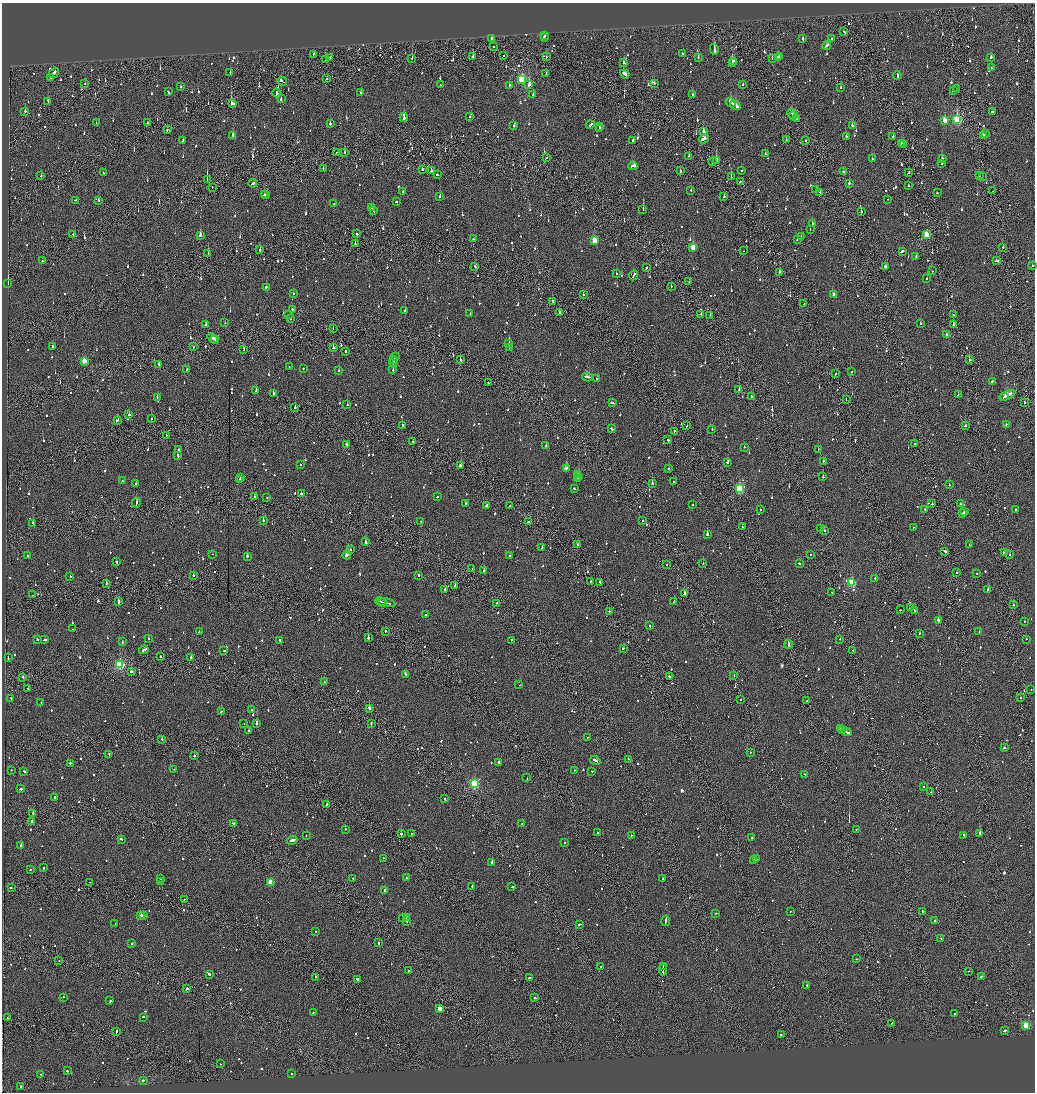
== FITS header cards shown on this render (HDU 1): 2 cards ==
NAXIS1  =                 2065
NAXIS2  =                 2180

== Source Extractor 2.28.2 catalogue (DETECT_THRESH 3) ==
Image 2065 x 2180 px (HDU 1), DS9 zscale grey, zoomed out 1/2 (1 PNG px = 2 x 2 image px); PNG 1037 x 1094 px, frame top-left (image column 1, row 2179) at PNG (2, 3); each listed source drawn as its Kron ellipse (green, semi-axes under 4 px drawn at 4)
Background -0.0758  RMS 0.062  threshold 0.186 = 3 sigma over >= 5 px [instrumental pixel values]
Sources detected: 1487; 83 cannot appear on this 1/2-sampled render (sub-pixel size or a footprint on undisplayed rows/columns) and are neither listed nor drawn; of the other 1404, the 500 brightest by FLUX_AUTO listed and drawn (904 fainter detections omitted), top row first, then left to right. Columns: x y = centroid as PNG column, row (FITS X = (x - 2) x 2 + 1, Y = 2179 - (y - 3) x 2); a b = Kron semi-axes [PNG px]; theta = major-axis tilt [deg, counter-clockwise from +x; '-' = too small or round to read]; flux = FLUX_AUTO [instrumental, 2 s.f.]
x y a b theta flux
844 31 3 1 - 92
545 36 2 1 - 180
492 38 2 2 - 370
544 38 3 2 - 94
831 38 2 2 - 66
803 39 2 2 - 240
493 46 2 2 - 130
827 46 4 2 - 110
714 49 5 2 - 450
314 54 2 2 - 78
682 54 3 2 - 180
503 55 2 1 - 81
779 56 2 2 - 99
330 57 3 2 - 210
473 57 3 1 - 450
546 57 2 2 - 64
698 57 2 2 - 89
991 57 2 2 - 80
412 58 2 1 - 160
778 58 3 2 - 120
772 59 2 2 - 61
325 60 2 1 - 160
734 61 3 2 - 150
624 62 3 2 - 130
732 63 2 2 - 280
991 68 2 2 - 110
230 72 2 2 - 87
54 73 6 2 55 430
546 74 2 1 - 110
625 74 5 2 - 160
897 75 4 2 - 740
51 78 4 2 - 130
327 79 2 2 - 140
522 79 3 3 - 910
282 81 5 2 - 430
85 83 2 2 - 60
654 84 2 1 - 89
743 84 2 2 - 82
440 85 3 2 - 69
509 85 2 2 - 93
529 85 3 2 - 320
181 87 2 2 - 130
841 88 3 2 - 73
957 89 4 2 - 200
953 91 2 1 - 63
168 92 3 2 - 97
277 93 4 2 - 160
361 93 2 2 - 110
533 95 2 2 - 69
692 95 2 2 - 310
281 99 2 2 - 320
48 101 3 2 - 66
233 103 4 3 - 150
731 103 5 2 - 590
735 105 5 2 - 600
25 111 2 2 - 250
992 111 2 2 - 67
792 114 5 2 - 330
793 115 2 1 - 140
404 117 5 2 - 550
470 117 2 2 - 81
796 118 4 2 - 310
945 120 3 3 - 290
957 120 4 3 - 1300
96 123 2 2 - 64
147 123 2 1 - 130
330 124 2 2 - 150
590 125 4 2 - 320
514 126 2 2 - 60
852 126 3 2 - 77
600 127 3 2 - 110
167 129 2 1 - 150
599 129 2 1 - 71
703 131 4 2 - 140
986 133 2 1 - 130
233 135 3 2 - 180
983 135 4 2 - 310
846 136 2 2 - 69
893 137 2 2 - 150
704 139 5 2 - 300
633 140 3 2 - 93
786 140 2 2 - 66
806 140 2 1 - 76
183 141 3 2 - 60
901 143 2 2 - 210
903 145 2 1 - 71
336 152 2 1 - 73
344 152 2 2 - 140
765 154 2 2 - 65
689 156 2 2 - 140
547 157 2 1 - 57
872 159 2 2 - 69
942 159 2 2 - 110
716 160 2 2 - 2000
712 162 2 1 - 79
941 163 2 2 - 290
633 166 4 2 - 160
323 168 2 2 - 78
423 170 3 2 - 93
431 171 2 2 - 75
680 171 3 2 - 100
741 171 2 2 - 130
843 171 3 2 - 200
103 173 2 2 - 220
909 173 2 1 - 160
437 175 2 2 - 67
41 176 2 2 - 59
979 176 2 1 - 71
982 176 2 2 - 57
731 177 2 1 - 64
207 180 2 1 - 310
740 182 3 2 - 68
253 183 4 2 - 200
849 183 2 2 - 220
908 185 2 1 - 110
212 187 2 2 - 58
816 189 2 2 - 57
691 190 2 2 - 180
402 191 2 2 - 130
993 191 2 1 - 140
820 193 2 2 - 65
937 193 2 2 - 86
266 194 2 2 - 78
264 195 2 2 - 97
440 196 2 2 - 68
724 197 3 2 - 66
888 199 2 2 - 60
75 200 3 2 - 65
99 200 2 2 - 99
396 202 2 2 - 120
334 204 2 2 - 63
372 208 3 2 - 110
643 209 2 2 - 150
373 211 4 2 - 140
861 212 2 2 - 70
812 223 2 2 - 90
810 230 2 1 - 110
73 234 2 2 - 61
357 234 2 2 - 74
200 235 2 2 - 320
926 235 3 3 - 500
801 237 2 2 - 64
473 239 2 2 - 120
797 240 2 2 - 64
594 241 3 3 - 320
355 244 2 2 - 160
693 247 3 3 - 260
1003 247 2 2 - 210
260 250 2 2 - 290
744 251 2 2 - 76
902 251 3 2 - 230
208 254 2 2 - 320
916 256 2 2 - 88
42 261 2 1 - 72
997 261 4 2 - 150
475 266 2 2 - 60
1032 266 2 2 - 61
885 267 3 2 - 110
646 268 2 2 - 76
932 271 2 2 - 110
779 272 2 2 - 120
616 274 2 2 - 200
634 275 5 2 - 240
927 279 2 2 - 73
689 282 2 1 - 65
8 283 3 1 - 290
671 286 2 2 - 89
266 287 2 2 - 61
293 293 2 2 - 120
834 294 3 2 - 59
583 295 2 1 - 65
553 301 2 2 - 90
804 304 2 2 - 92
292 309 2 2 - 370
405 311 2 2 - 230
560 313 3 2 - 180
470 314 2 2 - 140
701 314 2 1 - 75
288 315 2 2 - 61
710 315 2 1 - 77
953 315 2 1 - 180
291 319 2 1 - 73
225 323 2 1 - 310
921 324 2 2 - 65
953 324 2 1 - 390
206 325 3 2 - 83
333 329 2 1 - 93
946 334 2 1 - 330
213 338 6 2 -37 270
215 339 2 1 - 120
509 343 2 2 - 280
52 346 2 2 - 86
193 347 2 1 - 73
509 347 2 2 - 62
333 348 2 2 - 79
244 349 3 1 - 82
346 351 3 2 - 73
395 357 3 1 - 120
394 360 3 2 - 230
460 360 3 2 - 84
969 360 2 1 - 110
84 361 3 3 - 250
393 362 5 2 - 220
159 365 3 2 - 92
289 367 2 2 - 74
303 368 2 2 - 87
186 370 2 2 - 56
393 370 2 2 - 370
339 371 2 2 - 170
851 372 2 2 - 65
835 374 2 2 - 73
587 377 5 2 - 340
597 379 3 2 - 130
992 381 2 2 - 240
488 383 2 2 - 80
739 390 2 1 - 120
256 391 3 2 - 160
273 393 2 2 - 170
958 395 3 2 - 69
1008 395 8 2 28 680
751 396 2 2 - 85
157 397 2 2 - 100
1005 397 3 1 - 210
846 400 2 1 - 57
1024 402 2 2 - 260
613 403 3 2 - 150
347 405 2 2 - 130
295 408 2 2 - 170
129 415 2 2 - 90
151 419 2 2 - 69
117 421 3 2 - 170
1006 424 2 2 - 100
403 425 3 2 - 82
687 425 3 1 - 260
965 426 2 2 - 140
611 429 3 2 - 110
712 429 2 2 - 91
674 431 2 1 - 60
166 435 2 1 - 98
668 440 3 2 - 73
413 441 2 1 - 90
347 444 3 2 - 83
914 444 2 2 - 57
546 446 2 2 - 73
744 447 2 2 - 59
178 449 2 2 - 60
818 449 2 1 - 63
178 455 4 2 - 300
823 461 2 2 - 310
727 463 2 2 - 82
301 464 2 2 - 200
460 466 3 2 - 110
566 468 3 2 - 280
669 469 2 2 - 380
578 475 2 2 - 91
579 476 2 2 - 110
823 477 2 1 - 290
240 478 3 2 - 98
577 478 2 2 - 130
239 480 2 2 - 68
123 481 2 2 - 61
674 482 2 2 - 95
652 483 2 2 - 65
136 484 2 2 - 150
949 485 2 2 - 73
574 488 3 2 - 110
739 488 3 3 - 870
301 494 2 2 - 100
255 496 2 2 - 60
437 497 3 2 - 71
267 498 2 2 - 58
136 503 5 2 - 190
465 503 3 2 - 92
932 504 2 2 - 160
960 504 2 2 - 88
486 505 3 2 - 140
692 505 2 2 - 95
510 506 2 2 - 70
925 509 2 1 - 59
760 510 2 2 - 100
1016 510 2 2 - 71
965 512 2 2 - 200
963 514 2 2 - 200
263 520 2 2 - 150
643 521 2 2 - 100
421 522 2 2 - 59
528 522 3 2 - 110
33 524 3 2 - 190
742 527 2 1 - 73
913 527 2 2 - 69
820 528 2 2 - 86
825 531 2 2 - 58
707 534 2 2 - 430
365 541 3 2 - 590
578 545 3 2 - 220
969 545 2 2 - 57
542 548 2 2 - 100
350 550 2 2 - 87
945 551 3 2 - 160
1004 552 3 2 - 130
213 554 2 2 - 130
811 554 2 2 - 69
347 555 4 2 - 940
510 555 2 2 - 64
1010 555 2 1 - 80
28 556 3 2 - 61
247 556 2 2 - 96
116 562 3 2 - 190
799 563 3 2 - 160
667 564 2 2 - 150
703 564 2 2 - 58
472 568 2 1 - 80
484 571 2 2 - 360
957 573 2 1 - 110
977 573 2 2 - 69
193 575 2 2 - 100
418 575 2 2 - 260
70 576 2 2 - 58
875 578 2 2 - 160
590 581 2 1 - 62
600 582 2 2 - 90
106 583 2 2 - 170
852 583 3 3 - 680
455 586 2 2 - 98
445 589 2 2 - 150
988 589 2 2 - 62
685 593 2 2 - 590
832 593 3 2 - 110
33 595 2 1 - 68
380 601 5 1 - 180
119 602 3 2 - 540
382 602 3 1 - 75
674 602 2 1 - 210
386 603 9 2 -11 330
497 603 2 1 - 62
1013 605 2 2 - 85
910 608 3 2 - 96
900 610 2 1 - 240
915 610 3 2 - 110
609 611 2 2 - 210
425 615 2 2 - 110
938 620 3 2 - 280
1024 621 2 2 - 72
650 625 2 2 - 70
72 629 2 2 - 77
385 631 2 2 - 190
979 631 2 2 - 59
199 632 2 2 - 65
919 633 2 2 - 69
368 638 2 2 - 380
37 639 2 2 - 200
148 639 2 2 - 97
840 639 2 2 - 91
1026 639 2 2 - 91
44 640 3 2 - 120
280 640 2 2 - 99
511 640 2 2 - 130
122 642 2 2 - 67
789 644 4 1 - 210
623 648 2 2 - 78
144 650 5 2 - 260
224 651 2 2 - 70
853 651 3 1 - 110
160 656 2 2 - 90
8 658 2 2 - 160
190 658 3 2 - 94
120 665 3 3 - 1200
131 672 3 2 - 150
406 675 3 2 - 77
734 676 2 2 - 180
23 677 2 2 - 61
670 677 3 2 - 110
324 682 2 2 - 100
519 685 2 1 - 71
28 688 2 2 - 75
1031 689 2 2 - 61
11 698 2 2 - 150
1020 698 2 1 - 2000
741 699 2 1 - 120
807 701 2 2 - 86
41 703 2 2 - 190
369 708 3 2 - 260
252 710 2 2 - 100
221 711 2 2 - 97
257 723 3 2 - 740
371 723 3 1 - 110
244 724 2 1 - 140
840 729 2 2 - 170
843 730 3 1 - 130
249 731 3 2 - 160
846 732 5 2 - 180
588 737 2 1 - 170
162 739 2 2 - 150
1004 747 2 2 - 200
750 752 2 1 - 74
109 754 2 1 - 84
194 756 2 2 - 76
628 759 2 2 - 75
595 760 5 2 - 270
499 762 3 2 - 190
70 763 2 2 - 140
11 770 2 2 - 63
174 770 2 2 - 70
574 770 2 1 - 140
24 771 3 2 - 84
592 771 2 2 - 57
805 774 2 2 - 59
527 778 2 1 - 120
474 783 3 3 - 1400
923 787 2 2 - 110
21 789 3 2 - 81
931 792 2 1 - 86
55 798 2 2 - 130
445 799 3 2 - 63
327 804 2 2 - 170
33 813 3 1 - 76
32 821 2 2 - 110
233 824 3 2 - 160
522 824 2 2 - 100
345 829 2 1 - 72
856 829 2 2 - 150
597 833 2 1 - 200
401 834 2 2 - 840
411 834 2 2 - 150
980 834 3 2 - 2300
631 835 2 2 - 90
964 835 2 2 - 80
306 836 2 2 - 72
752 837 2 2 - 180
121 839 3 2 - 130
292 840 5 2 - 330
564 843 2 2 - 71
21 845 2 2 - 270
383 858 2 2 - 63
756 859 2 1 - 70
754 861 2 1 - 240
492 862 2 2 - 310
44 868 2 2 - 74
30 870 2 1 - 74
353 878 2 2 - 94
406 878 2 2 - 110
663 878 2 2 - 110
161 879 2 2 - 80
90 882 2 2 - 130
161 882 2 2 - 80
271 882 3 3 - 310
472 886 2 2 - 160
512 887 2 2 - 63
11 888 2 2 - 79
385 890 2 2 - 330
184 899 2 2 - 60
790 911 2 2 - 57
922 912 2 2 - 250
716 913 2 2 - 140
141 915 3 2 - 100
144 916 3 1 - 120
407 917 2 2 - 81
402 919 2 2 - 64
935 920 2 2 - 140
407 921 2 2 - 60
666 921 5 2 - 290
115 924 2 2 - 200
580 924 3 2 - 140
316 931 2 2 - 120
941 938 3 2 - 100
379 943 2 2 - 150
132 944 2 2 - 57
856 959 2 2 - 61
59 961 2 1 - 65
601 967 2 1 - 57
663 967 3 1 - 200
663 969 6 1 87 240
408 971 2 2 - 130
969 971 2 1 - 180
210 974 2 2 - 410
981 976 3 2 - 86
315 977 2 2 - 62
529 978 2 2 - 390
357 979 2 2 - 210
806 985 2 2 - 350
187 988 2 2 - 570
63 997 2 2 - 170
535 998 2 2 - 80
110 1001 2 2 - 73
440 1009 3 2 - 150
313 1013 3 1 - 81
955 1013 2 2 - 66
144 1017 3 2 - 150
7 1018 2 2 - 140
891 1024 3 1 - 98
1026 1025 3 3 - 610
1005 1030 2 2 - 110
116 1031 3 2 - 100
781 1035 2 2 - 120
221 1064 2 2 - 85
67 1071 2 2 - 200
291 1073 2 2 - 100
41 1074 2 2 - 63
143 1080 2 2 - 120
21 1086 2 2 - 180
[904 fainter detections neither listed nor drawn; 83 sub-pixel or undisplayed-footprint detections neither listed nor drawn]